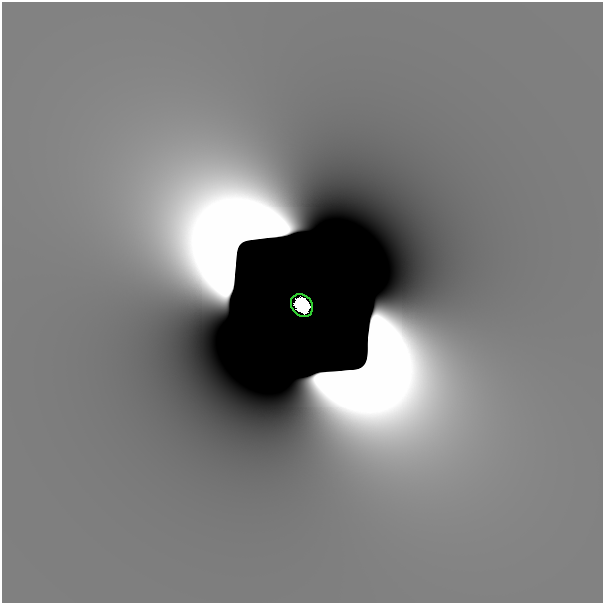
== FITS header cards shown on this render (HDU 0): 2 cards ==
NAXIS1  =                  601
NAXIS2  =                  601

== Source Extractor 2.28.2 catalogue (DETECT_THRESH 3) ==
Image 601 x 601 px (HDU 0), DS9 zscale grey, 1 PNG px = 1 image px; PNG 605 x 605 px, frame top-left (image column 1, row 601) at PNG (2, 2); each listed source drawn as its Kron ellipse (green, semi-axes under 4 px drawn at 4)
Background -5.51e-12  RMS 5.1e-12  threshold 1.52e-11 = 3 sigma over >= 5 px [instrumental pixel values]
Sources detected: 3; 2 with non-positive FLUX_AUTO (blend fragments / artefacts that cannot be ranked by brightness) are neither listed nor drawn; the other 1 listed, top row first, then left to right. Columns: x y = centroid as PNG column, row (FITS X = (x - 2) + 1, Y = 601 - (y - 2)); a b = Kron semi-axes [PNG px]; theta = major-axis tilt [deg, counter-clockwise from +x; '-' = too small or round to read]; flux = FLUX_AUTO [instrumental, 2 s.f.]
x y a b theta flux
302 305 12 10 -48 3.5
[2 non-positive-flux detections neither listed nor drawn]